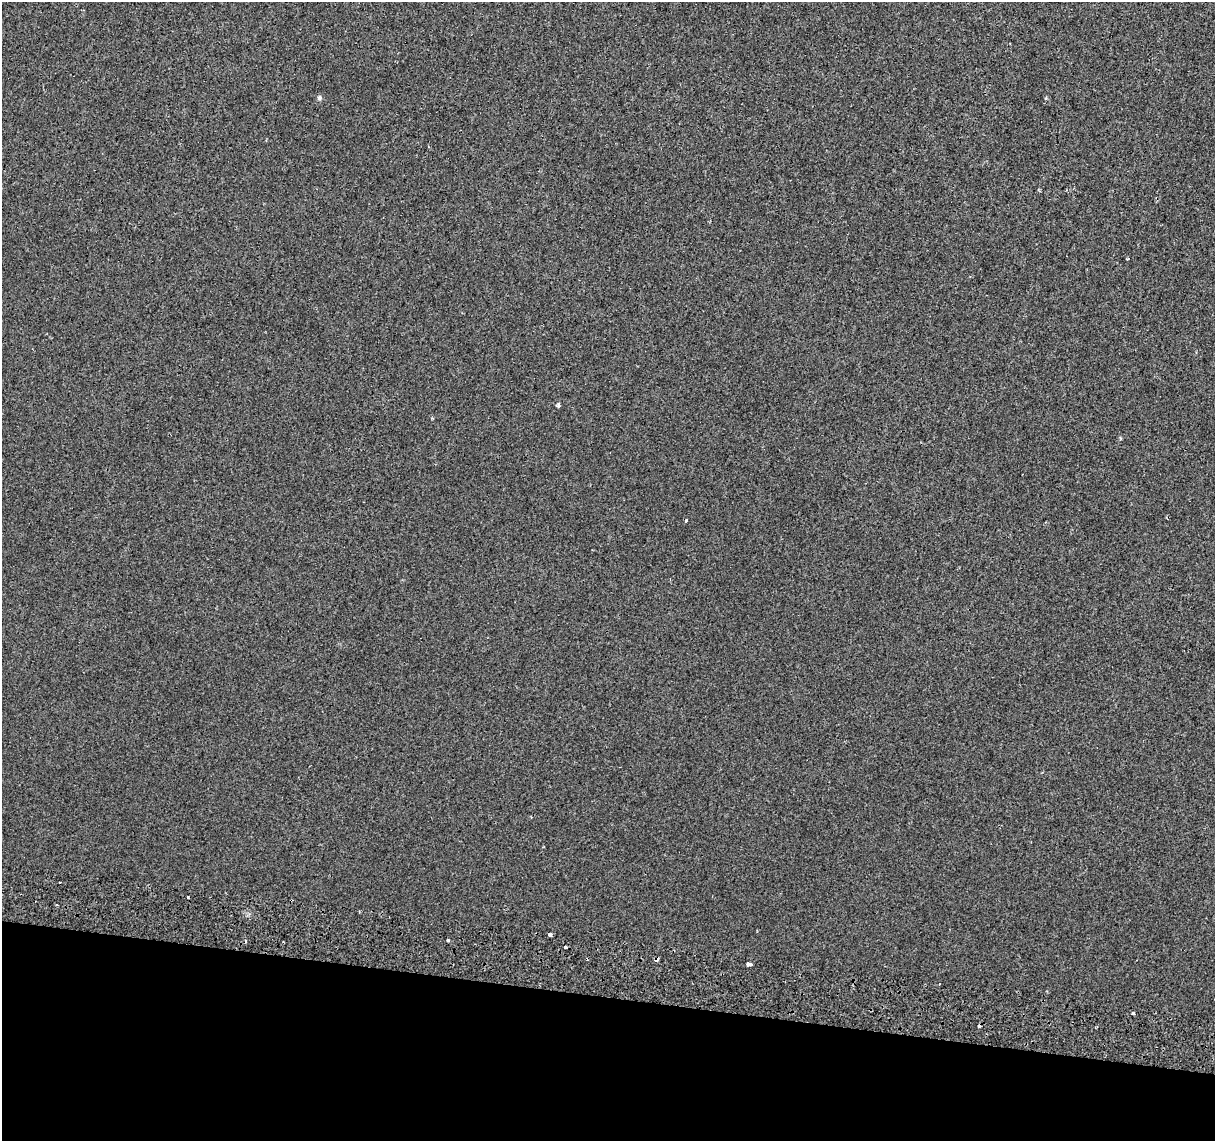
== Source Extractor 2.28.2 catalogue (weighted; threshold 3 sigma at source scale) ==
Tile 15 of 4 x 4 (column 3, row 4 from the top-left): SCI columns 2450-3662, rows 283-1421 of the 4894 x 5182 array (HDU 1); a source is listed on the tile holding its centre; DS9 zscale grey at full resolution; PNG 1217 x 1143 px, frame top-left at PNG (2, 2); no overlay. Shown black and unused: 13% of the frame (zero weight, under 2 of 3 exposures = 3% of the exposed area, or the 3 px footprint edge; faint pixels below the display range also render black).
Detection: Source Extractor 2.28.2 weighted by HDU 2 'WHT'; one run over the whole footprint, this tile lists its part. Background 5.13e-04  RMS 0.0039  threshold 0.0174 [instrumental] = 3 sigma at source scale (4.5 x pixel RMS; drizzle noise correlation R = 1.50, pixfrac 1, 0.0396/0.0396 arcsec/px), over >= 5 px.
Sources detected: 15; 2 cosmic-ray / hot-pixel residue — not listed; the other 13 listed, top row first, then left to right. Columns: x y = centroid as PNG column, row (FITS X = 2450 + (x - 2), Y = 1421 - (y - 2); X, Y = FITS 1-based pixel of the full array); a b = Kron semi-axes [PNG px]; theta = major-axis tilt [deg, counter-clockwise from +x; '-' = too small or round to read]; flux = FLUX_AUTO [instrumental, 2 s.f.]
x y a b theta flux
319 98 7 5 -90 0.71
1128 259 3 3 - 0.61
558 405 6 4 82 0.52
686 521 3 3 - 1.6
188 897 3 2 - 0.69
56 905 3 2 - 0.48
550 934 4 4 - 2.1
448 940 3 3 - 0.41
565 947 3 3 - 3.4
657 959 5 3 - 1.4
749 964 6 3 -17 2
939 984 3 2 - 1
1133 1013 3 3 - 1.4
Overlapping masked pixels (flux is a lower limit): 1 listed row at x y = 657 959